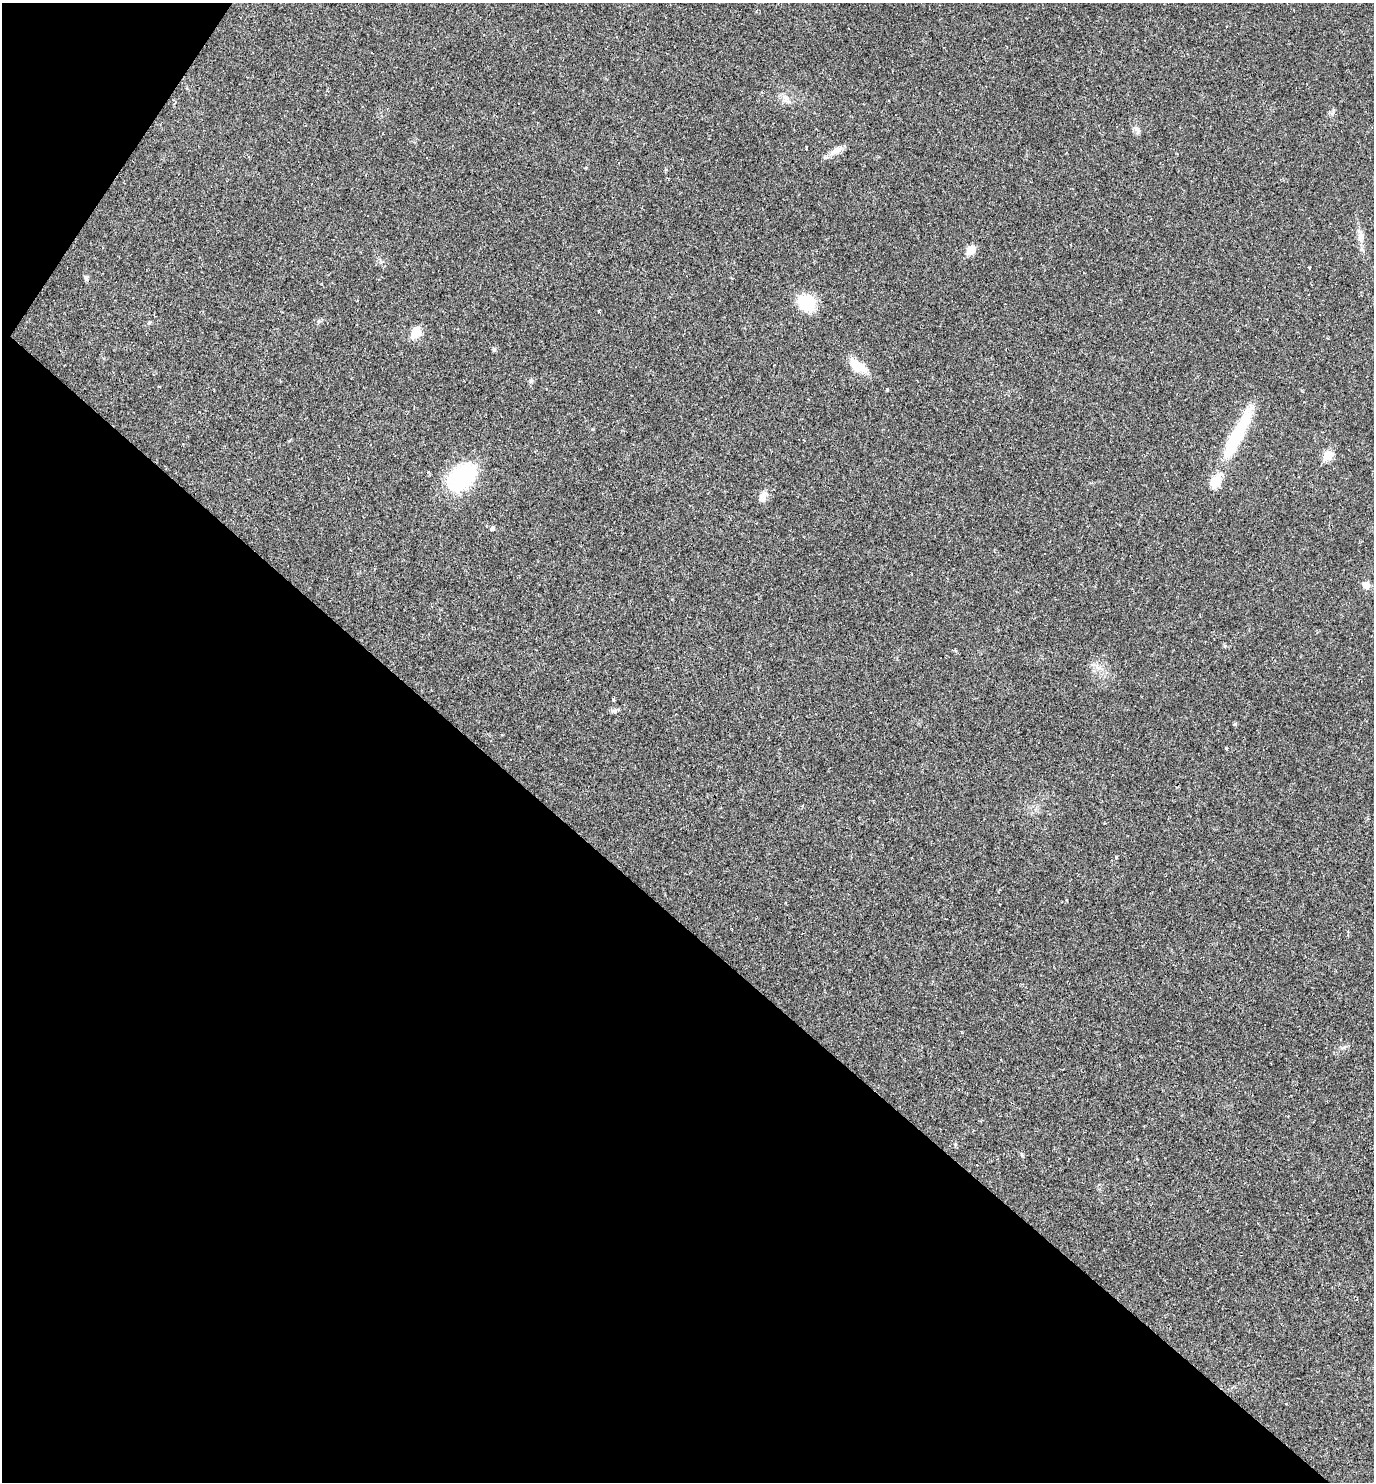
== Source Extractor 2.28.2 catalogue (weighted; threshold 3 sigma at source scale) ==
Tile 9 of 4 x 4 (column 1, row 3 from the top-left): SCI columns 290-1661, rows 1481-2960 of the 5925 x 5920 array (HDU 1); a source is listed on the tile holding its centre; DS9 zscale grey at full resolution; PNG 1376 x 1484 px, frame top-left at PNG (2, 3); no overlay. Shown black and unused: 39% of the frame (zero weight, under 2 of 3 exposures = <1% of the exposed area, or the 3 px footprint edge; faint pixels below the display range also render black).
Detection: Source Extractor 2.28.2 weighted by HDU 2 'WHT'; one run over the whole footprint, this tile lists its part. Background 0.0292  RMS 0.0039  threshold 0.0176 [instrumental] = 3 sigma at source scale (4.5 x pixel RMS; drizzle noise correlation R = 1.50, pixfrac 1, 0.05/0.05 arcsec/px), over >= 5 px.
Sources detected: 35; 1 inside a brighter object's white glare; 6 cosmic-ray / hot-pixel residue — not listed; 1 inside a brighter listed object's ellipse — not listed separately; the other 27 listed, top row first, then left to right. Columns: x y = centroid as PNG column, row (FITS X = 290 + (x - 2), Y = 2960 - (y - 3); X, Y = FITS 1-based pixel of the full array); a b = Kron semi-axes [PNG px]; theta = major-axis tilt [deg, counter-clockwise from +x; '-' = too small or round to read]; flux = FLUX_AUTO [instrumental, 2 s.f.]
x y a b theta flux
786 98 16 8 -53 2.6
518 104 3 3 - 1.7
1136 129 13 6 -55 1.4
836 151 20 8 29 3.1
426 157 2 2 - 0.31
1360 236 22 8 -84 3.3
971 250 6 5 - 12
1309 268 3 3 - 0.45
86 278 7 5 -73 0.92
807 302 18 16 -38 14
319 321 6 4 71 0.57
416 332 6 5 - 18
494 349 6 5 - 0.61
858 366 23 11 -31 7.4
531 381 7 4 45 0.67
1237 434 66 14 61 24
1328 455 6 5 - 15
461 477 29 18 40 40
763 497 13 9 66 2.8
1366 585 9 8 - 2.4
955 650 5 4 - 0.65
614 710 9 5 22 1
1235 724 5 4 - 0.57
1226 748 3 3 - 0.43
1116 857 3 3 - 0.79
955 1144 6 4 -73 0.49
1022 1155 6 4 -72 0.49
Unlisted compact peaks at least as high as the median listed source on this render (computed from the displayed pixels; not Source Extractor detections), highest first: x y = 593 429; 887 389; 1225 646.